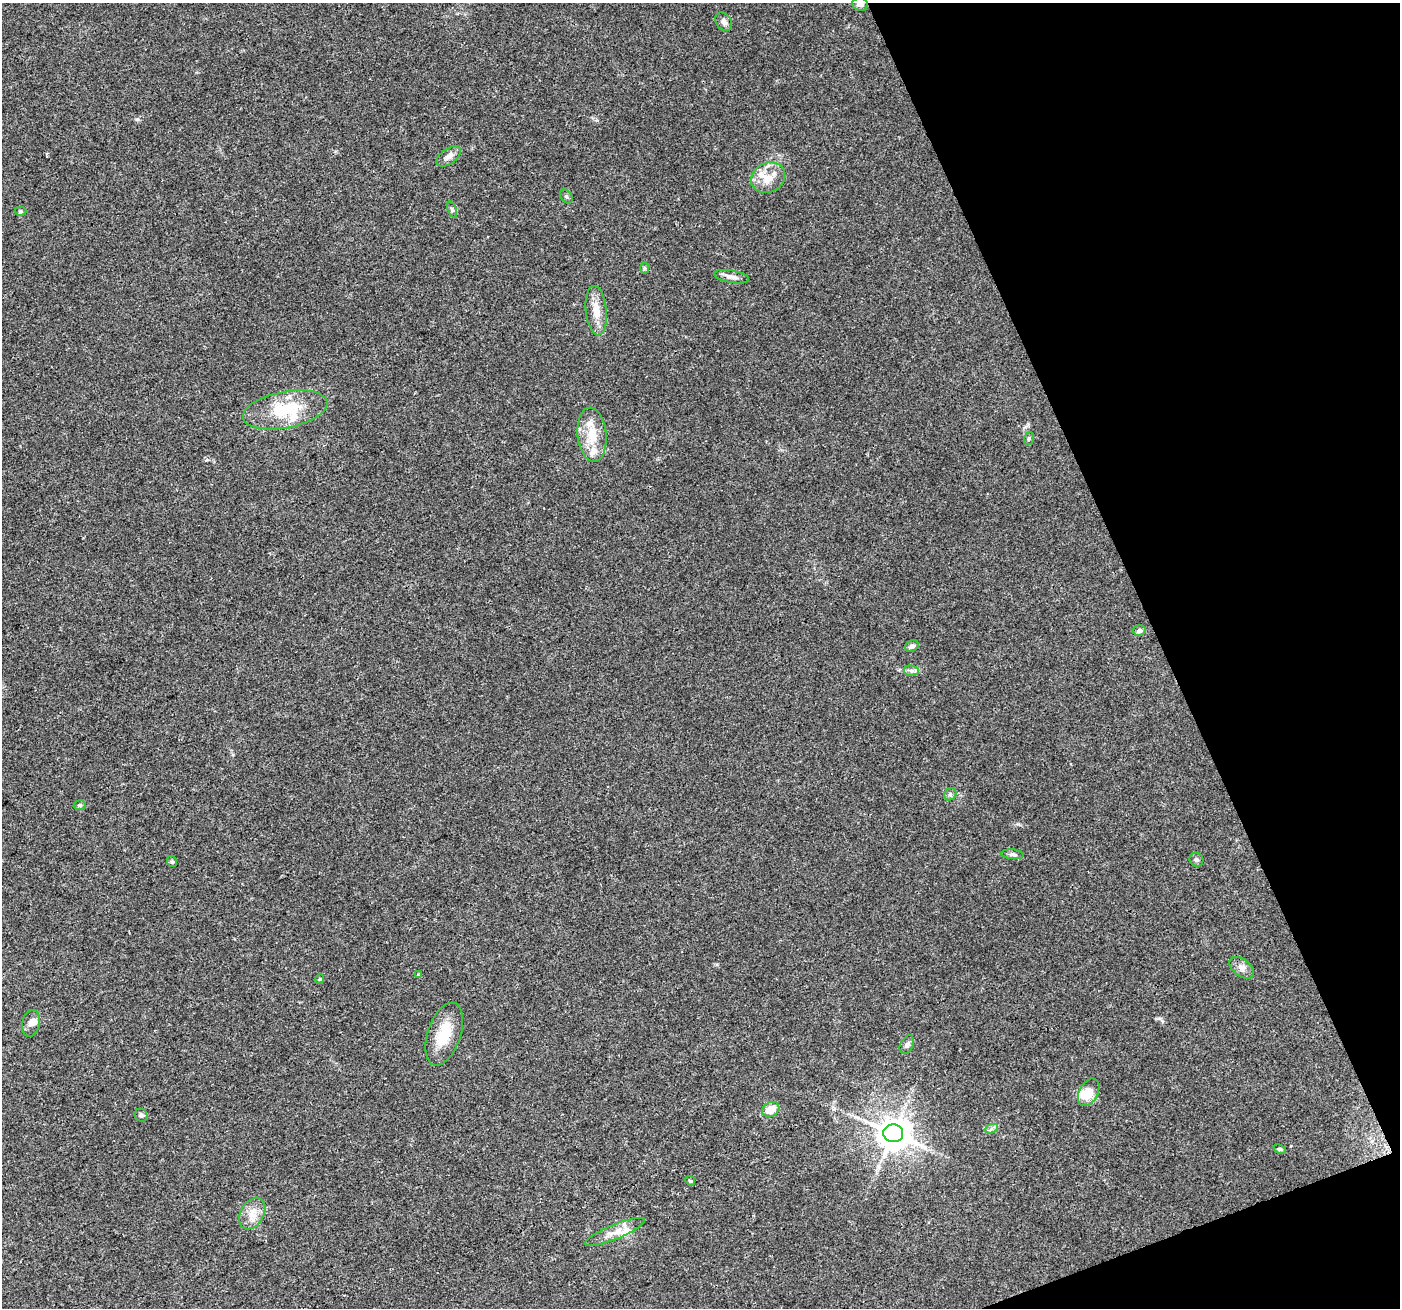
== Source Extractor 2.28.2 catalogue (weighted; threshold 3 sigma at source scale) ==
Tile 12 of 4 x 4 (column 4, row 3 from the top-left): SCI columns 4197-5594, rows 1447-2752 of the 5594 x 5446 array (HDU 1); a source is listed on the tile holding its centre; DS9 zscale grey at full resolution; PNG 1402 x 1310 px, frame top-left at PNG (2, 3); each listed source drawn as its Kron ellipse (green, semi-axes under 4 px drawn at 4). Shown black and unused: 19% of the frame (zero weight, under 3 of 4 exposures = <1% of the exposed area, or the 3 px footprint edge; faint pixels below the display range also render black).
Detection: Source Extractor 2.28.2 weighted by HDU 2 'WHT'; one run over the whole footprint, this tile lists its part. Background 0.0402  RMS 0.0038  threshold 0.0172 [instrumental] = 3 sigma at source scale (4.5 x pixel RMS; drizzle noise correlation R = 1.50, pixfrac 1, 0.0396/0.0396 arcsec/px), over >= 5 px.
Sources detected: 42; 1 inside a brighter object's white glare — neither listed nor drawn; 5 inside a brighter listed object's ellipse — not listed separately; the other 36 listed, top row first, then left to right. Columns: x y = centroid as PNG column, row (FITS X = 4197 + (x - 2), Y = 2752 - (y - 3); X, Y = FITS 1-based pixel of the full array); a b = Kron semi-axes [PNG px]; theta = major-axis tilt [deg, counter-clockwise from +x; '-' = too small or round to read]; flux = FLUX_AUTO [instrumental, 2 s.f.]
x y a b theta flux
860 4 8 6 -6 1.3
724 22 10 7 -54 1.5
449 156 14 7 37 2.3
768 178 17 14 27 5.9
566 197 8 5 -49 0.83
452 209 9 4 -68 0.77
21 211 6 4 1 0.5
644 268 6 4 -89 0.52
731 277 18 6 -10 2
596 311 25 10 -84 5.5
285 410 43 18 11 19
592 435 27 14 -84 9
1029 439 6 5 - 0.55
1139 631 6 5 - 1.1
912 646 7 5 25 1.2
911 671 7 5 -8 1.1
950 794 7 5 46 0.86
80 805 6 4 16 0.61
1012 854 11 5 -5 1.1
1196 860 7 6 - 0.89
172 861 6 4 -67 0.62
1241 968 14 8 -38 2.1
418 975 4 3 - 0.54
320 979 5 4 - 0.43
31 1023 13 9 77 2.2
444 1034 33 16 71 11
907 1045 10 6 62 1.2
1089 1092 15 9 63 5.7
771 1109 9 7 28 5.1
141 1115 7 6 - 0.91
991 1129 7 4 19 0.88
893 1133 10 9 - 770
1279 1149 6 4 -25 0.53
690 1181 5 4 - 0.48
252 1213 17 11 60 4.6
615 1232 32 7 22 4.6
Isophote crosses this tile's border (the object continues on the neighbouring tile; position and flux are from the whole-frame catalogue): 1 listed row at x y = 860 4
Unlisted compact peaks at least as high as the median listed source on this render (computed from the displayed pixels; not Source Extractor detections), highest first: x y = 137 119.